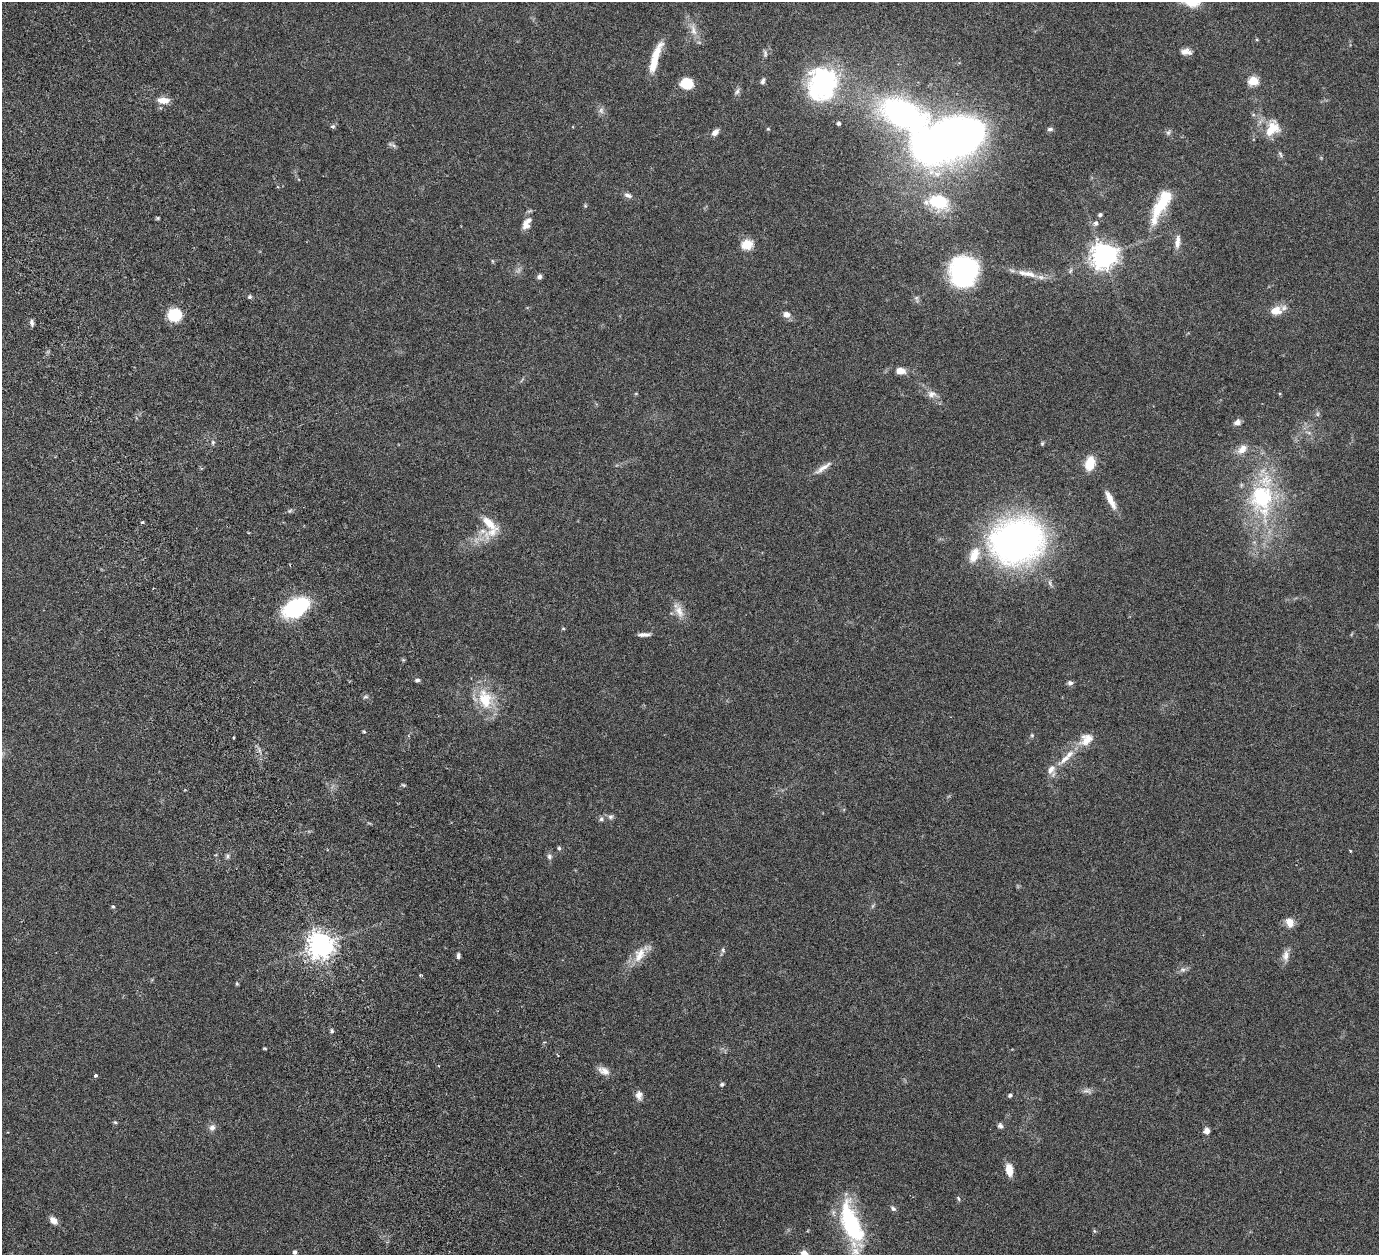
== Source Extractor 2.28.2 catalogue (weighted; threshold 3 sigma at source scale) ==
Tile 11 of 4 x 4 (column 3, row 3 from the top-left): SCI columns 2815-4191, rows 1571-2823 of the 5682 x 5542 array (HDU 1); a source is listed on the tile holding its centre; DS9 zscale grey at full resolution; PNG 1381 x 1257 px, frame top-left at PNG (2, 2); no overlay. Shown black and unused: <1% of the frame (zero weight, under 3 of 6 exposures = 5% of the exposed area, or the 3 px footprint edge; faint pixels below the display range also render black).
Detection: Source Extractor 2.28.2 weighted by HDU 2 'WHT'; one run over the whole footprint, this tile lists its part. Background 0.0539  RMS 0.0027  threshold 0.0112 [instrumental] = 3 sigma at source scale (4.09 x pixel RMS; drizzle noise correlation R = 1.36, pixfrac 0.8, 0.05/0.05 arcsec/px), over >= 5 px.
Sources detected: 123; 2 too faint to see at this stretch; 4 inside a brighter object's white glare — not listed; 7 inside a brighter listed object's ellipse — not listed separately; the other 110 listed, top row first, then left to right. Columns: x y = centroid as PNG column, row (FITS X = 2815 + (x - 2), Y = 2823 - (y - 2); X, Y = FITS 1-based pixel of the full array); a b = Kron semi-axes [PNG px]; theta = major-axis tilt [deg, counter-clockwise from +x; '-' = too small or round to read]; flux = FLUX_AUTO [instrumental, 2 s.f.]
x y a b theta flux
693 30 19 8 -76 2.3
1186 52 14 8 -6 1.6
765 53 10 5 -85 0.63
655 58 37 8 73 6.1
763 81 8 5 69 0.68
1253 81 5 5 - 13
822 82 40 35 -70 31
687 83 12 11 - 5.3
737 91 11 5 57 0.74
164 100 13 7 -2 2.8
601 110 9 7 -89 0.91
903 114 29 16 -26 97
839 123 4 4 - 0.61
333 126 6 5 - 0.5
768 129 5 4 - 0.27
1050 129 7 5 1 0.56
1272 129 22 15 54 5.4
715 132 9 6 49 1.4
1168 132 8 6 68 0.57
959 135 32 26 -2 140
394 146 7 4 -20 0.53
1280 154 9 5 -68 0.52
628 195 12 6 -20 0.89
939 202 28 21 -22 11
1161 205 47 14 63 11
585 206 6 4 73 0.29
1100 215 4 4 - 0.62
158 218 5 4 - 0.3
1096 223 6 6 - 0.8
525 225 12 10 -74 1.7
1177 242 19 7 84 1.7
747 244 6 5 - 19
1103 256 8 8 - 260
492 261 6 4 -71 0.26
1070 271 8 4 55 0.45
963 272 23 18 71 58
1029 274 24 8 -14 3.1
539 277 6 5 - 0.77
249 297 6 5 - 0.43
1276 311 14 11 6 3.1
786 314 10 8 -12 1.2
174 315 12 12 - 8.4
31 323 9 4 -86 0.67
900 371 8 6 -5 2.8
1280 393 4 3 - 0.23
932 394 13 10 -7 1.7
1317 414 7 4 90 0.46
1237 422 9 7 26 1.2
1309 433 7 4 -19 0.5
213 442 6 5 - 0.47
1042 443 6 5 - 0.38
1242 449 14 9 44 2.4
1090 463 14 9 77 5.4
823 468 27 6 34 2.1
1265 481 22 20 30 8
1110 500 26 7 -63 2.9
1264 511 32 25 -50 14
142 522 4 3 - 0.34
492 532 31 12 38 4.9
1017 541 36 29 16 150
974 555 22 13 68 5.2
295 608 18 11 31 38
679 611 21 10 -67 2.7
563 628 6 4 0 0.24
644 634 14 4 2 1.2
417 680 7 4 0 0.54
1070 683 7 6 - 0.68
365 697 7 4 18 0.43
485 699 29 19 -72 9.2
364 731 4 4 - 0.26
1032 735 6 5 - 0.34
233 738 3 2 - 0.26
1087 739 22 12 38 3.6
1064 759 24 7 40 3.3
403 785 6 4 -43 0.31
611 817 7 7 - 0.71
601 819 6 6 - 0.6
559 848 5 4 - 0.41
1350 851 3 3 - 0.23
227 856 7 5 71 0.54
549 856 8 6 -68 0.71
113 907 6 4 -74 0.37
1290 922 12 8 -65 2.3
320 945 8 8 - 280
723 950 8 5 -81 0.48
639 955 25 13 61 4
458 956 7 4 90 0.68
1286 956 15 9 85 1.7
1183 970 8 7 - 0.83
237 984 6 4 84 0.31
332 1031 7 4 -84 0.44
544 1042 4 3 - 0.23
265 1048 5 3 - 0.24
604 1071 16 9 -24 2
96 1075 3 3 - 0.61
722 1084 5 4 - 0.5
1087 1091 14 5 -10 0.97
639 1095 11 8 -82 1.5
1010 1095 5 4 - 0.45
115 1122 5 4 - 0.34
1000 1126 8 7 - 0.68
212 1127 9 8 - 1.2
1206 1131 7 6 - 1.3
1009 1170 12 7 -83 3.7
958 1198 7 4 -63 0.37
893 1208 8 6 -40 0.65
53 1220 9 6 -44 1.8
851 1224 52 19 -70 25
1094 1231 5 5 - 0.33
295 1252 5 5 - 0.6